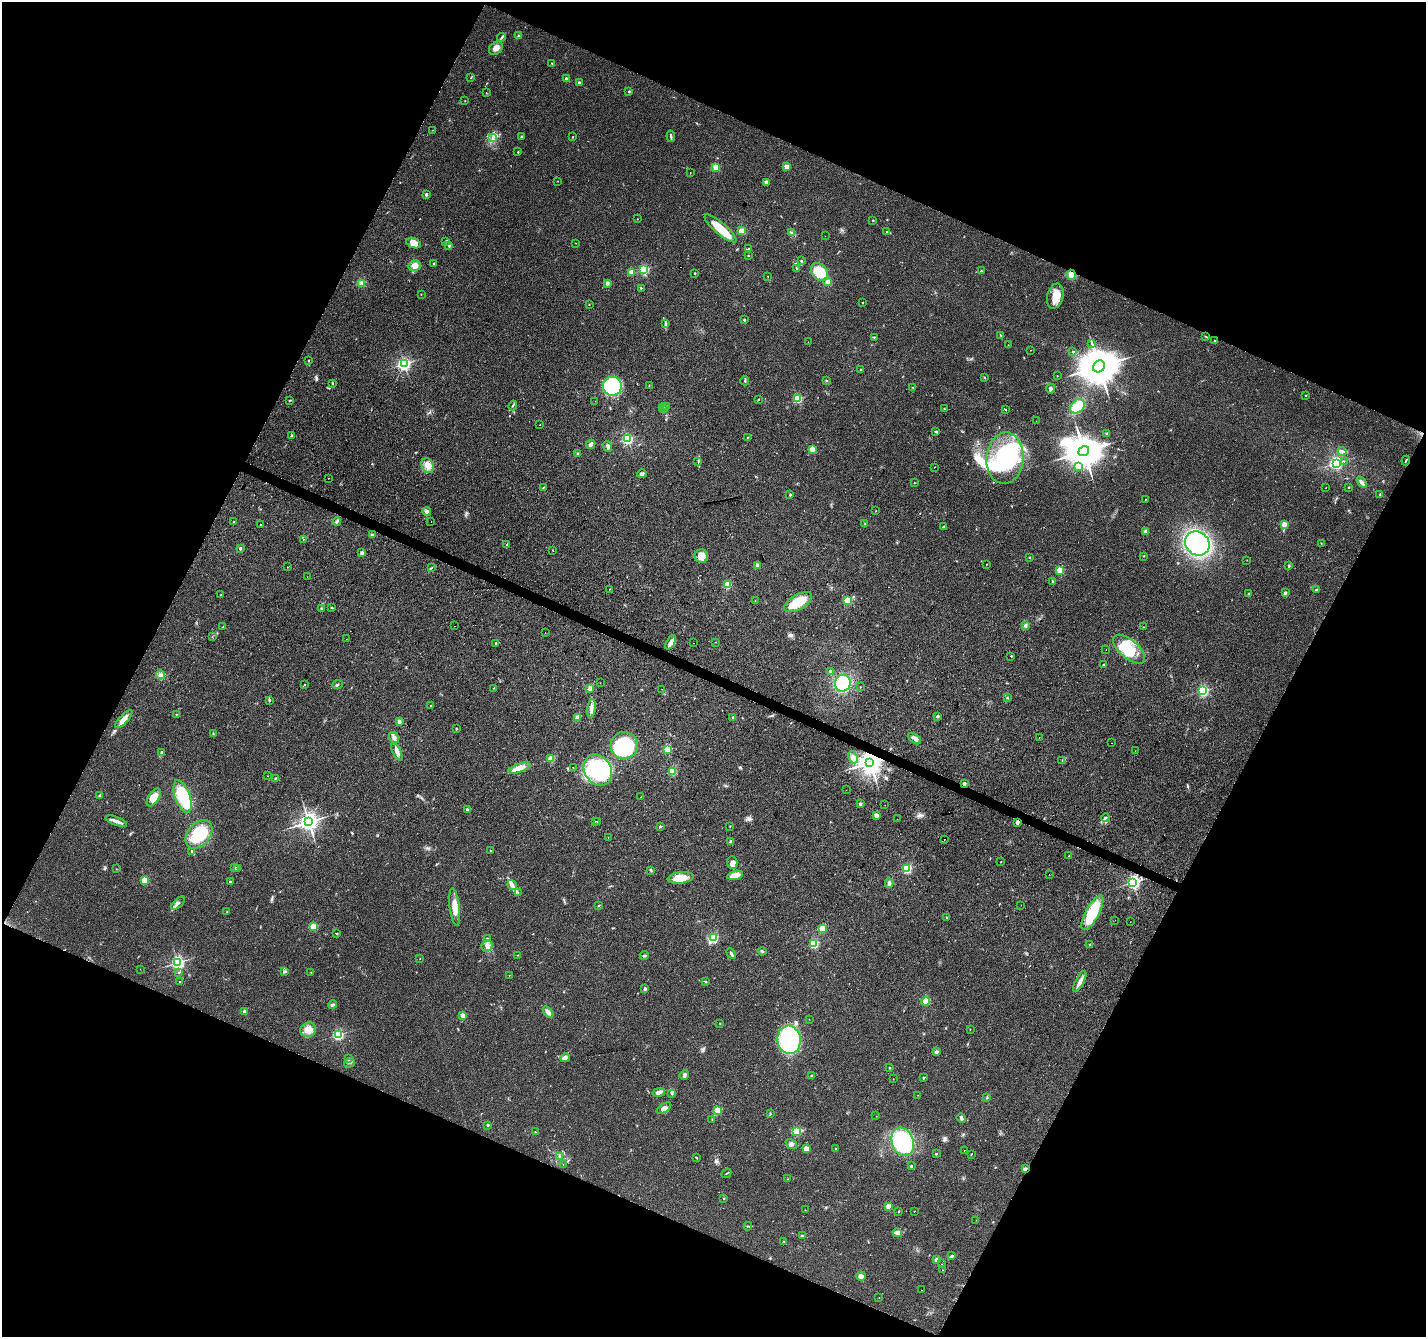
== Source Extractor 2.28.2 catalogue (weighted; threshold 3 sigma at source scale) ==
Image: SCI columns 8-5701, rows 270-5607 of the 5701 x 5810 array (HDU 1 of 3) = the unmasked area's bounding box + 8 px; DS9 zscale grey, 4 x 4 block average (1 PNG px = mean of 4 x 4 image px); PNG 1428 x 1339 px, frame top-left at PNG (2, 2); each listed source drawn as its Kron ellipse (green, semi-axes under 4 px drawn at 4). Shown black and unused: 45% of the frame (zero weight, under 2 of 3 exposures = <1% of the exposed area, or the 3 px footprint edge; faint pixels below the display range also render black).
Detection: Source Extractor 2.28.2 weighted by HDU 2 'WHT'. Background 0.0488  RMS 0.0058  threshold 0.0262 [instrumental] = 3 sigma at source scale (4.5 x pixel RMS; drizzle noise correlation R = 1.50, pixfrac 1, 0.0396/0.0396 arcsec/px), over >= 5 px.
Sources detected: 376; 1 too faint to see at this stretch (4 x 4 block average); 4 inside a brighter object's white glare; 5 cosmic-ray / hot-pixel residue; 1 long thin detection or spike segment (spike, bleed or trail) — neither listed nor drawn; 1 coinciding with a brighter row at this scale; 7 inside a brighter listed object's ellipse — not listed separately; the other 357 listed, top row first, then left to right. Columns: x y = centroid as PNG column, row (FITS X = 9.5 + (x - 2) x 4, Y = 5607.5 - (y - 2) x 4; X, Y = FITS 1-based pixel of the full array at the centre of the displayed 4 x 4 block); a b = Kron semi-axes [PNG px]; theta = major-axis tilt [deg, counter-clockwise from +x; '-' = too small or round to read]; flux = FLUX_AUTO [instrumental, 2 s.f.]
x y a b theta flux
518 36 3 2 - 1.8
502 37 4 2 - 4.5
496 48 8 5 43 19
552 63 3 2 - 2.4
471 77 3 2 - 1.6
566 79 2 2 - 27
579 83 2 2 - 18
629 91 2 2 - 4.4
486 93 2 2 - 0.86
465 101 2 2 - 1.2
433 130 2 2 - 1.1
671 136 5 2 - 4.9
521 137 2 2 - 15
573 137 2 2 - 4
493 138 3 3 - 6
518 152 2 2 - 4.1
787 166 2 2 - 67
716 167 2 2 - 130
690 173 3 2 - 1.2
557 181 2 2 - 1.8
766 182 4 4 - 9.8
426 194 3 2 - 5.2
637 219 2 2 - 0.93
873 220 2 2 - 2.2
720 228 20 6 -40 81
741 231 2 2 - 120
887 232 3 2 - 3.6
792 233 2 2 - 2.9
825 236 2 2 - 0.94
445 242 3 2 - 2.7
413 243 7 5 -22 32
576 243 2 2 - 0.78
449 245 3 2 - 4.9
749 249 2 2 - 3
748 256 2 2 - 1.1
801 261 2 2 - 2.6
434 263 2 2 - 1.7
415 266 6 5 - 20
797 268 3 2 - 3.2
644 270 2 2 - 300
981 271 3 2 - 2.9
631 272 2 2 - 55
819 272 10 7 -48 110
695 273 2 2 - 7.9
1071 275 5 3 - 27
768 276 2 2 - 0.76
828 282 4 3 - 8.9
361 283 3 3 - 7
607 283 4 4 - 6.6
641 288 2 2 - 3
421 294 2 2 - 1.8
1055 296 13 8 74 49
863 303 2 2 - 1.8
589 304 2 2 - 1.2
744 320 2 2 - 11
665 323 3 2 - 3.6
1001 336 2 2 - 1.6
874 337 2 2 - 2.5
1206 337 2 2 - 1.4
1215 341 2 2 - 1.9
808 342 2 2 - 2.5
1092 343 2 2 - 1.9
1008 345 2 2 - 1.5
1030 350 2 2 - 1
1073 351 2 2 - 5.8
309 360 2 2 - 2.7
404 364 2 2 - 800
1099 366 6 5 - 13000
861 369 2 2 - 1.6
1057 376 2 2 - 0.94
985 377 3 2 - 1.9
745 381 4 2 - 3.1
826 381 2 2 - 1.9
332 383 2 2 - 2.1
649 385 2 2 - 1.6
612 386 9 9 - 300
913 387 2 2 - 1.2
1051 389 5 3 - 7.5
1305 395 2 2 - 2.1
797 398 2 2 - 200
289 400 2 2 - 1.8
758 400 2 2 - 2.2
595 401 2 2 - 0.55
513 406 5 2 - 4.7
1077 406 8 6 45 57
662 407 2 2 - 1.6
667 407 3 2 - 5.5
944 409 2 2 - 2.1
664 410 3 2 - 17
1006 410 3 2 - 2
1036 421 2 2 - 0.51
540 425 2 2 - 2.3
936 431 3 2 - 4.1
1107 434 3 2 - 3.3
292 436 3 2 - 3.7
747 437 2 2 - 1.2
628 439 2 2 - 460
591 444 5 4 - 8.1
608 446 5 3 - 7.1
812 449 2 2 - 99
1084 451 5 5 - 8800
1342 451 4 3 - 9.4
578 453 3 2 - 2.7
1005 458 26 18 86 370
698 461 2 2 - 1.9
1406 461 5 2 - 3.5
1344 462 2 2 - 1.1
1337 463 2 2 - 390
428 466 8 6 -65 25
934 467 2 2 - 0.83
1078 467 2 2 - 17
642 474 5 2 - 7.1
329 478 2 2 - 1.2
1362 482 6 3 -56 11
914 483 2 2 - 0.99
1326 487 2 2 - 3
1349 487 2 2 - 3.8
543 488 3 2 - 2.1
1380 494 3 2 - 2
790 495 2 2 - 6.8
1145 499 2 2 - 2.2
876 511 2 2 - 0.9
427 512 4 4 - 8.1
234 522 2 2 - 7.4
337 522 4 2 - 4.8
431 522 2 2 - 4.4
865 523 3 2 - 2.9
1284 524 2 2 - 71
261 525 2 2 - 3
943 527 2 2 - 16
1145 531 2 2 - 28
372 535 2 2 - 31
303 540 2 2 - 0.72
1197 543 13 11 -40 420
1321 543 2 2 - 1.1
507 544 3 2 - 3.6
240 548 2 2 - 18
553 550 2 2 - 1.4
362 553 3 3 - 7.6
701 556 7 6 - 33
1143 556 2 2 - 1.6
1029 558 2 2 - 1.5
1247 560 2 2 - 0.8
986 564 2 2 - 2
757 565 3 3 - 7.3
1289 566 2 2 - 3.8
288 567 2 2 - 0.92
432 568 2 2 - 1.4
1060 570 2 2 - 140
307 577 2 2 - 1.5
1052 581 3 2 - 2.5
727 585 2 2 - 180
609 589 2 2 - 1.5
1316 590 2 2 - 1.6
1248 593 2 2 - 4.2
1285 593 2 2 - 21
221 595 2 2 - 1.3
848 600 2 2 - 180
755 601 2 2 - 0.79
798 602 15 7 30 91
332 608 4 2 - 2.7
321 609 3 2 - 4.3
454 626 2 2 - 1.8
1026 626 4 2 - 7.9
223 627 3 2 - 2.8
1144 627 2 2 - 1.2
545 633 2 2 - 2.3
212 637 2 2 - 1.1
346 639 2 2 - 1
671 642 8 4 63 15
716 642 2 2 - 0.85
496 643 2 2 - 3.9
693 643 2 2 - 1.9
1129 649 19 9 -40 99
1106 650 2 2 - 6.5
1011 656 2 2 - 2.6
1103 665 2 2 - 5.9
831 672 2 2 - 2.6
160 675 4 3 - 6.9
600 683 2 2 - 0.6
843 683 8 8 - 130
305 684 2 2 - 1.4
338 685 5 2 - 4.5
860 687 2 2 - 0.97
494 688 2 2 - 1.4
590 688 2 2 - 66
662 689 2 2 - 2.7
1203 691 2 2 - 530
1007 698 3 2 - 2.3
270 700 3 2 - 2.6
431 705 2 2 - 1.7
591 708 9 3 82 15
176 714 2 2 - 1.7
937 716 2 2 - 19
577 717 3 3 - 16
733 717 2 2 - 25
124 719 11 4 47 28
399 721 2 2 - 39
456 728 2 2 - 6
213 734 2 2 - 2.5
394 737 6 4 -55 11
1039 737 2 2 - 0.74
915 739 7 3 -37 18
1112 743 2 2 - 0.53
624 745 13 13 - 210
667 749 2 2 - 140
1135 751 2 2 - 1.5
162 752 2 2 - 9.4
397 752 9 3 -63 16
853 757 6 4 -66 17
551 759 2 2 - 110
1062 760 2 2 - 1.1
870 762 4 3 - 3700
573 767 2 2 - 2.2
519 768 12 4 19 32
598 770 16 13 -59 300
672 771 2 2 - 190
267 776 2 2 - 1
275 778 2 2 - 2.4
964 784 2 2 - 31
846 790 2 2 - 0.66
100 796 3 2 - 4.5
183 796 17 7 -71 150
154 797 10 5 56 36
641 797 2 2 - 2.4
860 804 2 2 - 20
885 805 2 2 - 1.4
467 809 2 2 - 5.9
876 815 4 3 - 14
1105 818 4 2 - 6
897 819 2 2 - 0.74
116 821 11 3 -21 19
595 821 2 2 - 2.8
309 822 3 3 - 2200
597 822 2 2 - 2.4
1017 822 3 2 - 9.2
660 826 2 2 - 7.5
730 826 2 2 - 1.2
199 834 16 11 50 170
608 838 2 2 - 0.75
944 839 2 2 - 2.9
731 841 2 2 - 27
192 851 3 2 - 3.4
490 851 2 2 - 6.9
1069 856 3 2 - 3.1
1001 862 2 2 - 1.1
732 863 6 5 - 16
235 867 2 2 - 6.3
116 869 2 2 - 0.94
237 869 2 2 - 2.1
907 869 2 2 - 290
650 870 2 2 - 2.7
735 875 8 4 13 33
1049 875 2 2 - 3
680 878 13 5 8 53
145 880 2 2 - 150
230 882 2 2 - 7.3
1133 882 2 2 - 890
889 883 4 3 - 8.6
512 885 5 3 - 12
518 893 2 2 - 0.71
178 903 8 3 43 11
1021 905 2 2 - 0.37
599 906 3 2 - 2.2
455 907 19 5 -83 43
227 912 2 2 - 1
1092 913 19 6 61 140
947 918 2 2 - 4.4
1115 920 2 2 - 0.55
1130 922 2 2 - 1
313 927 2 2 - 140
822 928 2 2 - 160
337 934 2 2 - 2.4
713 938 2 2 - 340
487 939 4 2 - 5.8
814 944 2 2 - 250
1090 944 3 2 - 2.4
487 946 6 5 - 16
762 951 4 2 - 4.8
731 954 6 2 -60 7
518 955 2 2 - 1.1
644 955 4 2 - 5.2
420 958 2 2 - 1.3
178 962 2 2 - 850
140 969 2 2 - 0.56
179 972 2 2 - 7.3
285 972 4 2 - 6
311 972 2 2 - 1.2
509 975 2 2 - 1
1080 981 11 3 63 17
179 982 2 2 - 1.8
705 982 2 2 - 2
645 989 3 2 - 6.9
926 1001 4 4 - 29
333 1005 5 3 - 7.4
245 1012 2 2 - 43
548 1012 6 3 -53 13
463 1015 2 2 - 71
809 1019 2 2 - 0.7
720 1023 2 2 - 1.7
970 1029 2 2 - 1
308 1030 8 7 - 30
338 1035 2 2 - 450
789 1040 14 11 -83 330
937 1052 3 3 - 6.2
565 1058 5 3 - 15
349 1059 4 2 - 4.6
349 1063 6 2 16 4.5
890 1068 2 2 - 3.9
684 1075 5 3 - 9.2
812 1076 2 2 - 25
924 1077 2 2 - 13
893 1079 2 2 - 0.72
659 1092 6 3 15 18
672 1094 2 2 - 2.7
918 1095 2 2 - 1.1
987 1097 2 2 - 1.6
664 1108 8 3 32 16
718 1110 2 2 - 150
770 1114 2 2 - 2.1
876 1116 2 2 - 0.95
961 1118 5 3 - 6.4
712 1120 2 2 - 1.1
488 1125 2 2 - 16
796 1131 2 2 - 220
535 1132 2 2 - 1.6
903 1142 14 11 -71 270
791 1144 6 3 -35 9.6
806 1149 2 2 - 77
836 1149 2 2 - 1.4
964 1150 2 2 - 0.78
936 1154 2 2 - 7.1
971 1154 2 2 - 1.3
559 1156 3 2 - 2.3
696 1158 3 2 - 2.6
563 1164 2 2 - 0.68
911 1166 2 2 - 14
1025 1169 3 2 - 7.5
726 1173 5 2 - 2.5
788 1179 2 2 - 1.4
724 1198 2 2 - 1.9
888 1206 2 2 - 61
805 1210 2 2 - 1.2
899 1211 3 2 - 2.2
914 1211 2 2 - 2.2
976 1220 2 2 - 1.2
748 1226 4 2 - 3.2
897 1233 5 4 - 17
802 1235 4 2 - 3.9
784 1241 2 2 - 1.7
952 1256 4 2 - 7.3
937 1259 3 3 - 8
941 1264 2 2 - 1.7
943 1270 2 2 - 0.99
861 1276 5 4 - 14
922 1290 2 2 - 2.5
879 1298 2 2 - 0.72
Overlapping masked pixels (flux is a lower limit): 5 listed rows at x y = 1071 275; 870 762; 964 784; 1017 822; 1025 1169
Diffuse or blended objects may show on this block-average render without a row.